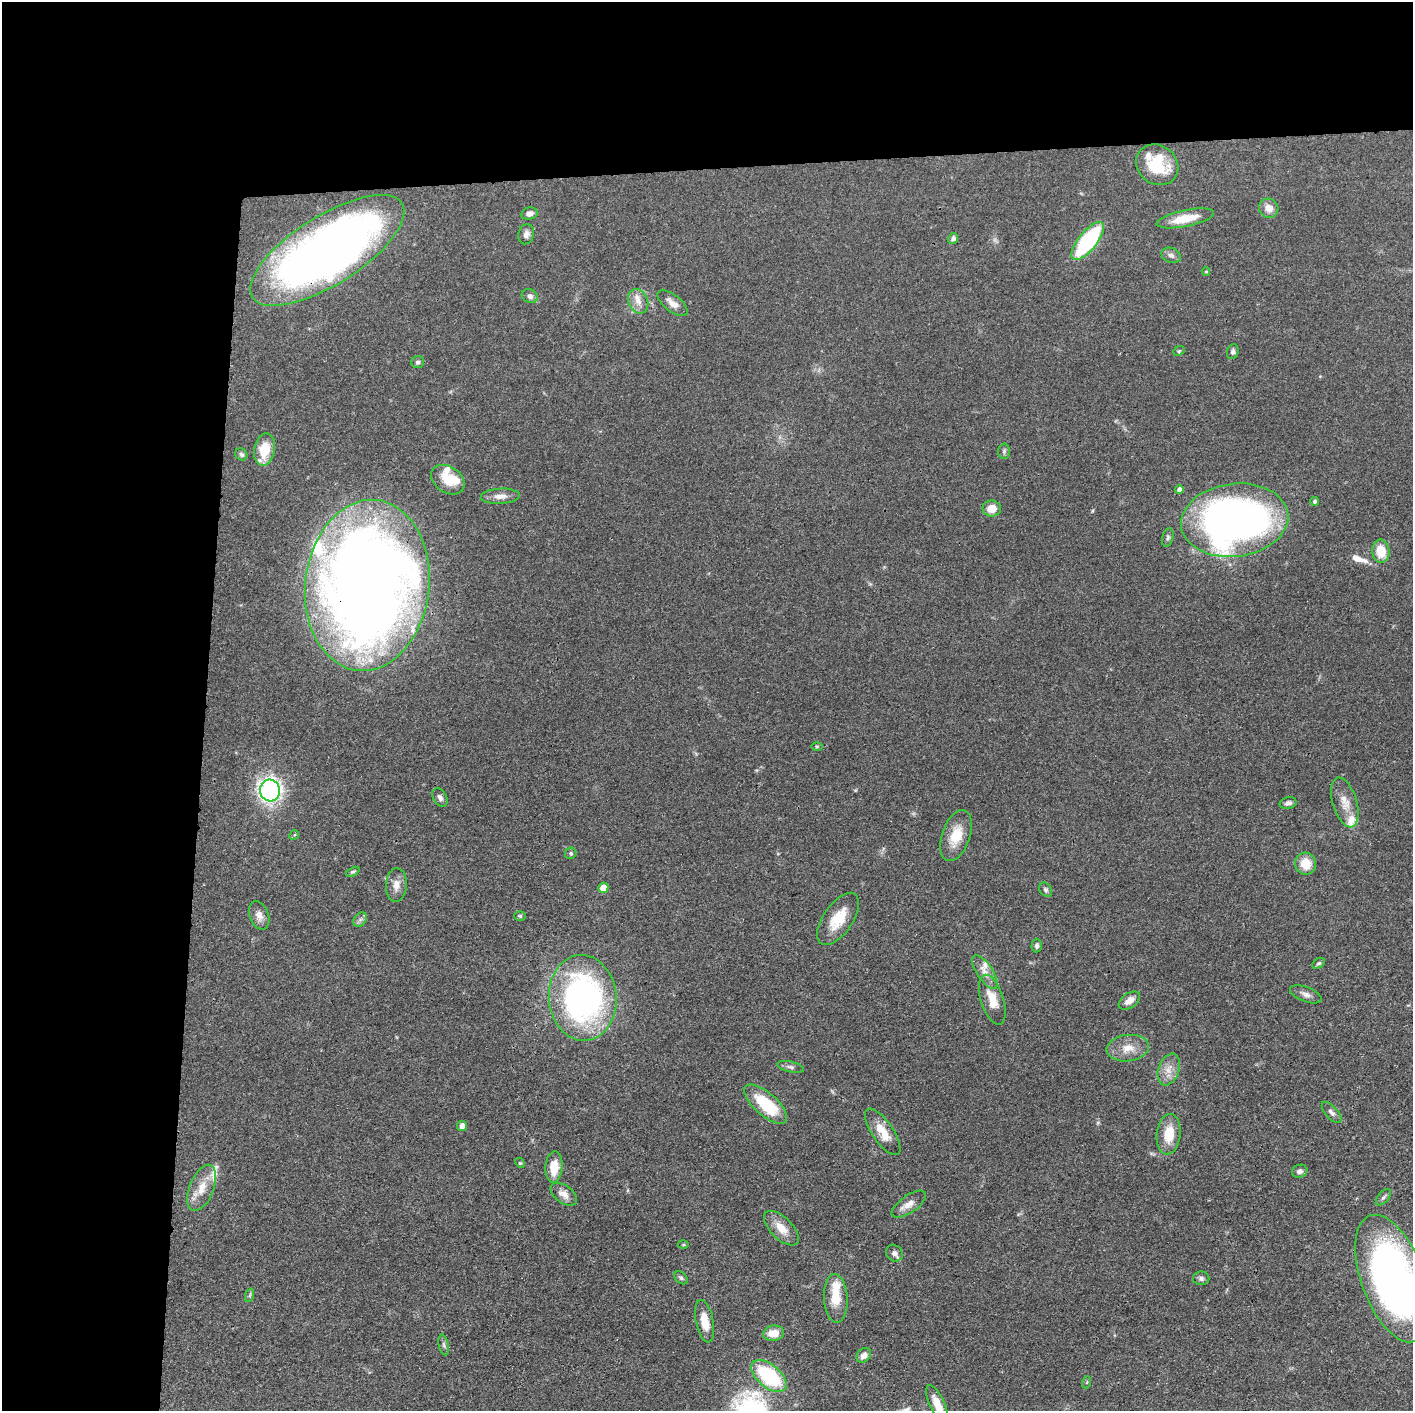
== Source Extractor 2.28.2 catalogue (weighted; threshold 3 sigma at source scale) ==
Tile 1 of 3 x 3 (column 1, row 1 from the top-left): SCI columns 3-1413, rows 2835-4243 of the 4237 x 4258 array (HDU 1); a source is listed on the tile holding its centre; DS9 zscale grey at full resolution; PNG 1415 x 1413 px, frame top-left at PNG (2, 2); each listed source drawn as its Kron ellipse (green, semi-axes under 4 px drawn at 4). Shown black and unused: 24% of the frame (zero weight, under 3 of 4 exposures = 1% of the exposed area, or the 3 px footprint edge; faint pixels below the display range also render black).
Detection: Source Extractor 2.28.2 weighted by HDU 2 'WHT'; one run over the whole footprint, this tile lists its part. Background 0.0573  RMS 0.0053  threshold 0.024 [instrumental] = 3 sigma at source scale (4.5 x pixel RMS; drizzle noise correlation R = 1.50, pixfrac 1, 0.05/0.05 arcsec/px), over >= 5 px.
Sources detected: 91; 1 too faint to see at this stretch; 1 long thin detection or spike segment (spike, bleed or trail) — neither listed nor drawn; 7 inside a brighter listed object's ellipse — not listed separately; the other 82 listed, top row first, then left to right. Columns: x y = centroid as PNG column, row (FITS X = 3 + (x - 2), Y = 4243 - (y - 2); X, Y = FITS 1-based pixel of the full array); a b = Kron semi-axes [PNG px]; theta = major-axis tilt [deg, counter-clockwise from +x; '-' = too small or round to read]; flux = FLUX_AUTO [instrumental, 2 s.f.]
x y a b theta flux
1157 165 22 19 -37 23
1269 208 10 9 - 4.9
529 213 8 6 13 2.6
1185 218 29 8 12 11
526 234 10 8 74 2.7
953 238 6 5 - 1.6
1088 241 23 9 51 61
327 250 88 34 32 410
1171 255 10 7 -23 2
1206 272 4 4 - 0.65
530 296 8 6 -24 2.2
638 301 13 9 -68 4.6
672 303 18 8 -37 4.2
1179 351 6 4 23 0.72
1233 352 7 5 72 1.5
418 362 6 6 - 1.2
264 449 16 10 79 14
1004 451 7 6 - 1.2
241 454 7 5 -45 1.3
448 480 18 13 -35 8.7
1179 490 4 4 - 2.4
500 496 19 7 3 4.1
1315 501 4 4 - 1.1
992 509 9 8 - 6.9
1235 520 54 36 7 330
1168 537 9 5 77 1.3
1381 551 11 8 -85 11
367 585 86 62 84 950
817 746 6 4 0 0.6
270 790 11 10 - 170
440 798 10 6 -60 1.9
1345 802 26 12 -73 7.9
1288 803 8 5 13 1.9
294 835 5 4 - 0.71
956 836 27 14 70 12
571 853 6 5 - 1.1
1305 864 11 10 - 10
353 872 7 4 25 0.87
396 885 17 10 86 4.8
603 888 5 5 - 6.7
1046 890 8 6 -58 1.2
259 915 14 9 -69 3.9
520 916 6 4 0 0.83
360 919 8 6 54 1.6
838 919 30 14 55 14
1037 946 7 5 89 1.5
1318 963 7 4 31 0.93
985 972 19 8 -57 4.8
1306 994 17 7 -20 2.8
583 998 43 34 -85 160
992 1000 26 11 -72 11
1129 1001 12 7 36 4
1128 1048 21 13 7 8
790 1067 13 5 -13 1.9
1169 1069 16 10 71 5.7
766 1104 26 11 -42 27
1332 1112 13 6 -48 2
462 1126 5 5 - 3.3
883 1132 27 10 -56 9.7
1169 1134 20 12 83 12
520 1163 5 4 - 0.68
554 1167 16 8 86 9.8
1300 1171 8 6 17 1.8
202 1188 24 12 68 9.6
564 1194 15 8 -36 4.4
1383 1197 10 5 48 1.4
909 1204 20 8 34 4.6
781 1228 22 11 -45 8.1
683 1245 5 3 - 0.59
894 1253 9 7 -43 2.7
681 1278 7 5 -44 1.1
1201 1278 8 7 - 1.7
1393 1278 67 31 -70 320
250 1295 7 4 71 0.91
836 1298 24 12 -87 11
705 1321 21 9 -78 8.4
774 1333 10 7 9 7.6
444 1345 10 5 -78 1.5
864 1355 8 6 42 3
769 1376 21 11 -40 43
1087 1382 6 4 72 0.58
937 1404 20 7 -65 8.5
Overlapping masked pixels (flux is a lower limit): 3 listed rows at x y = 327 250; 367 585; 1393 1278
Isophote crosses this tile's border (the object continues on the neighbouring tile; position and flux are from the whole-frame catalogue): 2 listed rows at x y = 1393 1278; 937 1404